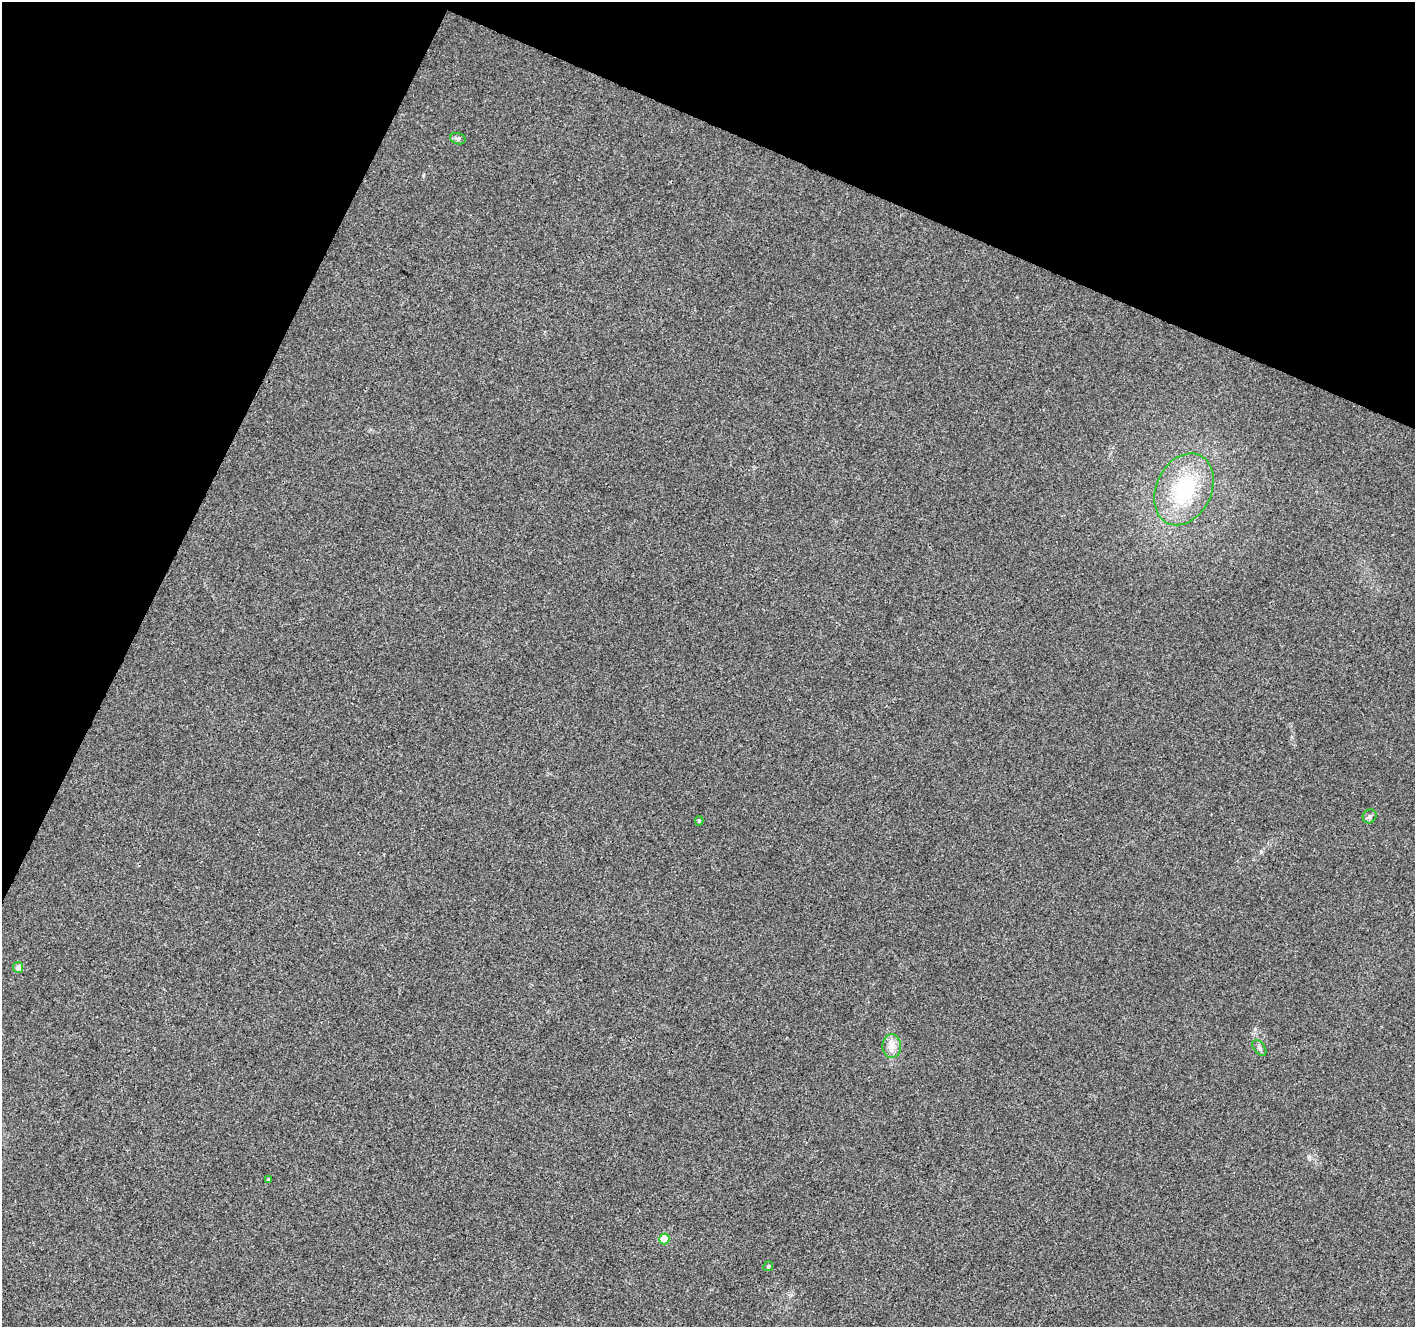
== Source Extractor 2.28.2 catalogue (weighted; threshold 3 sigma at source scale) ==
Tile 2 of 4 x 4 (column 2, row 1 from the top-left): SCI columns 1422-2834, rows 4248-5572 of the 5661 x 5777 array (HDU 1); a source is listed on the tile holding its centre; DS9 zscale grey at full resolution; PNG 1417 x 1329 px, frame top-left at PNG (2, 2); each listed source drawn as its Kron ellipse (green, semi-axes under 4 px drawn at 4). Shown black and unused: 22% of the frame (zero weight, under 3 of 4 exposures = <1% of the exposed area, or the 3 px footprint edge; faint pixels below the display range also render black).
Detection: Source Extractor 2.28.2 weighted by HDU 2 'WHT'; one run over the whole footprint, this tile lists its part. Background 0.0134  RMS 0.0039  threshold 0.0176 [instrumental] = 3 sigma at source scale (4.5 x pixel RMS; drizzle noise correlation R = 1.50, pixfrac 1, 0.0396/0.0396 arcsec/px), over >= 5 px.
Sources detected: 10; all 10 listed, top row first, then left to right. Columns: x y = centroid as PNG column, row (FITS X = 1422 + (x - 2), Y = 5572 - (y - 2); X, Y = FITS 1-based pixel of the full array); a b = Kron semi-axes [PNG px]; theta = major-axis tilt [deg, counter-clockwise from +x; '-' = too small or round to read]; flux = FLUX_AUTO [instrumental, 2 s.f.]
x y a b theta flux
458 139 8 5 -15 0.89
1184 489 37 27 64 28
1370 816 7 6 - 1.1
699 821 4 4 - 0.64
18 967 5 5 - 2.3
892 1046 12 9 -89 3
1259 1048 9 5 -54 1
268 1180 4 3 - 0.47
664 1239 5 5 - 13
768 1266 5 4 - 0.68